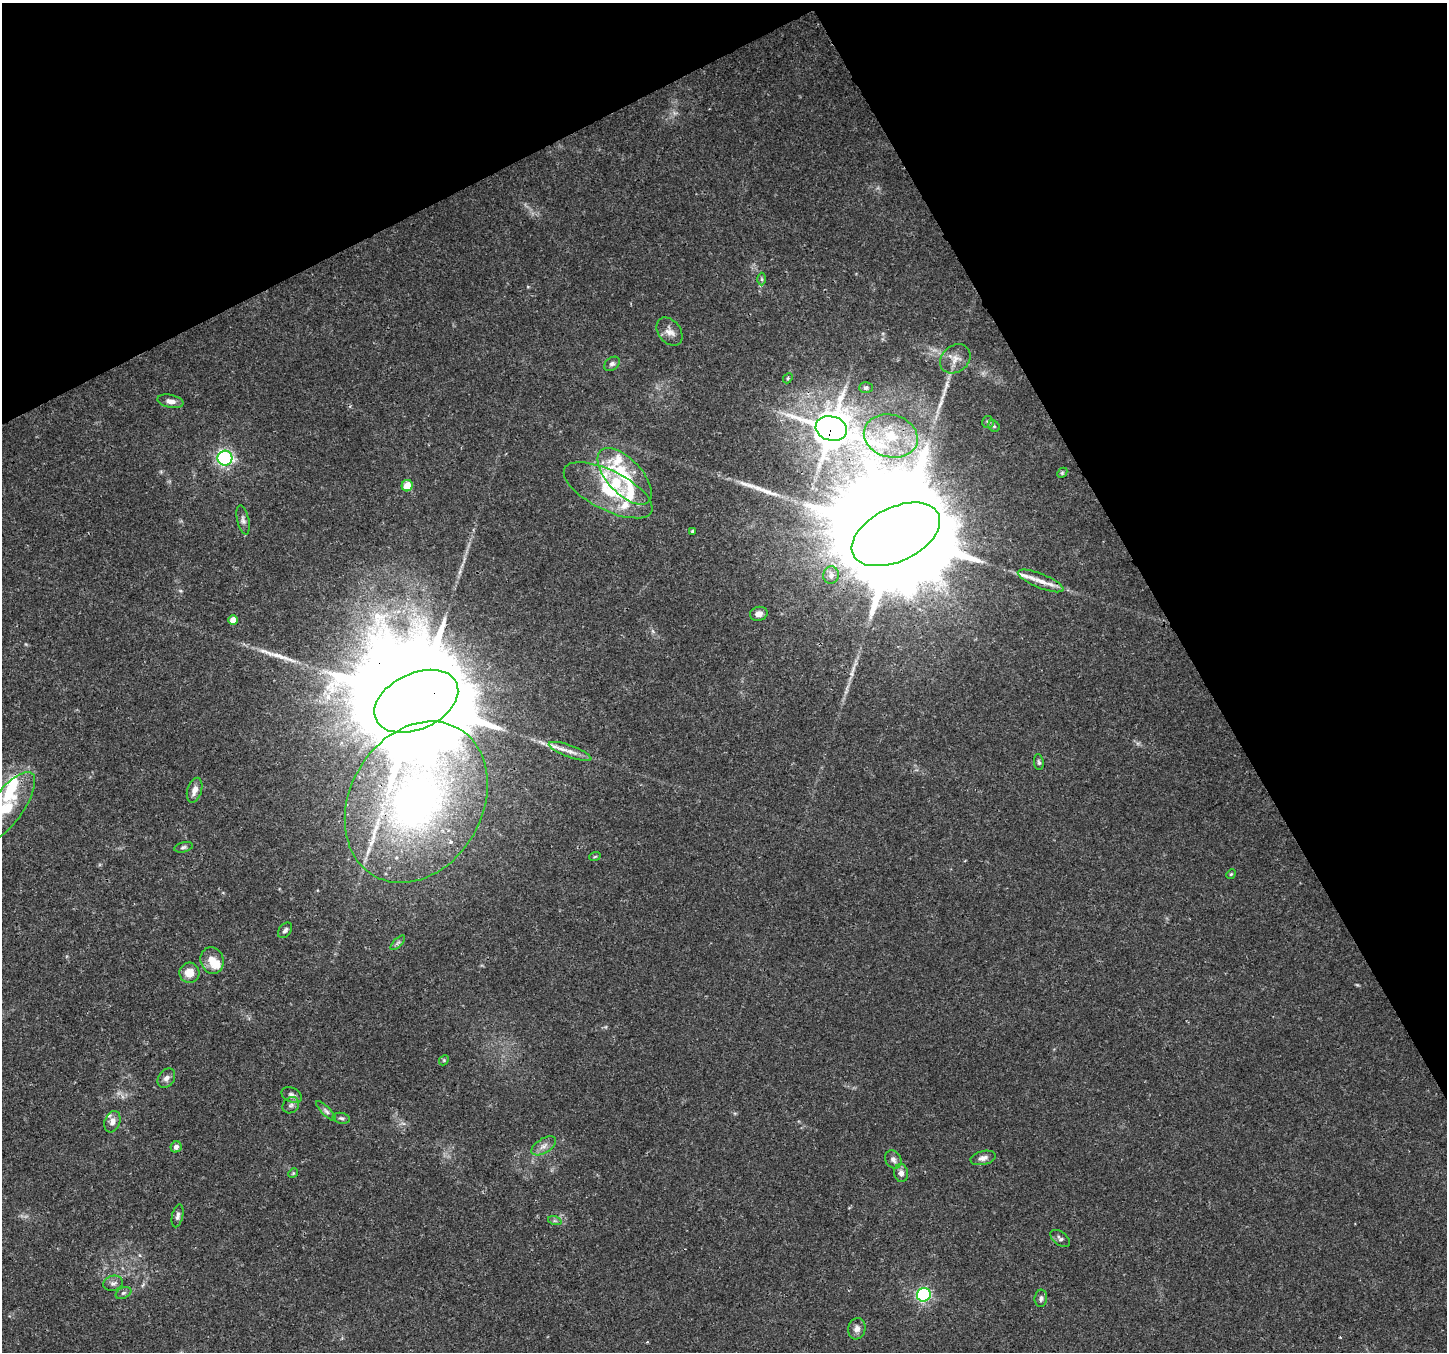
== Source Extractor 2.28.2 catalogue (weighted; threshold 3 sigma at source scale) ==
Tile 3 of 4 x 4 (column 3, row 1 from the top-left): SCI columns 2898-4342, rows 4219-5568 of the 5790 x 5675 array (HDU 1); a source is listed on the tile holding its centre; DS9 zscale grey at full resolution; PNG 1449 x 1354 px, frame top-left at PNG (2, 3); each listed source drawn as its Kron ellipse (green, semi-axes under 4 px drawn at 4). Shown black and unused: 27% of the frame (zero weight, under 3 of 4 exposures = <1% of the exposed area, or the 3 px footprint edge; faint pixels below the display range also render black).
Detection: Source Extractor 2.28.2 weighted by HDU 2 'WHT'; one run over the whole footprint, this tile lists its part. Background 0.0206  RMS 0.0019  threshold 0.00843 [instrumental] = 3 sigma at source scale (4.5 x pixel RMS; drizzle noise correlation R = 1.50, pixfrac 1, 0.0396/0.0396 arcsec/px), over >= 5 px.
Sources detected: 73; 1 inside a brighter object's white glare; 4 long thin detections or spike segments (spike, bleed or trail) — neither listed nor drawn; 11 inside a brighter listed object's ellipse — not listed separately; the other 57 listed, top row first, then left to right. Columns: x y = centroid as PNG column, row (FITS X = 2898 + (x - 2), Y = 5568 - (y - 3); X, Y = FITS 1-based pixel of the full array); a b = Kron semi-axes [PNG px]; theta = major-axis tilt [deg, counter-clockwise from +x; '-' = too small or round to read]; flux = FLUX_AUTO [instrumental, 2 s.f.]
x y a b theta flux
762 279 6 4 -89 0.32
669 332 15 11 -51 1.5
955 359 16 13 40 2
612 364 8 6 36 0.58
788 378 5 4 - 0.29
866 388 7 5 2 0.42
170 401 13 6 -11 1.2
988 422 6 5 - 0.38
994 426 6 5 - 0.3
831 429 16 12 -15 540
891 436 27 21 -15 10
225 458 7 7 - 44
1062 473 6 4 46 0.26
625 476 35 17 -47 8
407 486 6 5 - 3.2
608 490 49 20 -27 10
243 520 15 6 -77 0.74
692 531 4 3 - 0.24
896 534 47 27 26 12000
831 575 8 8 - 1
1041 581 24 7 -22 2.2
759 614 9 7 14 1.1
233 620 5 5 - 1.9
416 701 44 28 25 10000
570 751 23 6 -20 1.6
1039 762 8 4 -84 0.36
195 790 13 7 72 1.4
416 802 85 66 60 78
6 808 43 16 53 7.9
184 847 9 5 14 0.43
595 856 6 3 20 0.19
1231 874 5 4 - 0.21
285 930 9 5 50 0.61
398 943 9 3 45 0.35
212 960 13 11 -75 2.3
189 973 10 10 - 2.2
444 1060 5 4 - 0.23
166 1078 10 8 54 0.93
292 1095 11 7 -26 0.76
291 1105 9 7 43 0.62
326 1111 13 4 -45 0.59
341 1118 9 5 -11 0.44
112 1122 11 7 69 1.1
544 1146 14 7 32 1.1
176 1147 6 5 - 0.83
983 1158 13 7 13 0.92
893 1159 9 7 -58 0.85
293 1173 5 4 - 0.24
901 1173 9 7 -82 0.98
178 1216 11 5 78 0.67
555 1221 7 4 -18 0.33
1060 1238 11 6 -38 0.6
113 1283 10 7 16 0.79
123 1293 8 5 26 0.49
924 1295 7 6 - 32
1041 1298 8 6 84 0.6
857 1329 11 8 75 1.1
Overlapping masked pixels (flux is a lower limit): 4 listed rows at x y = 831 429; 896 534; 416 701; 416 802
Isophote crosses this tile's border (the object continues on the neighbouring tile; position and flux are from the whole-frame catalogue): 1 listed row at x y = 6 808